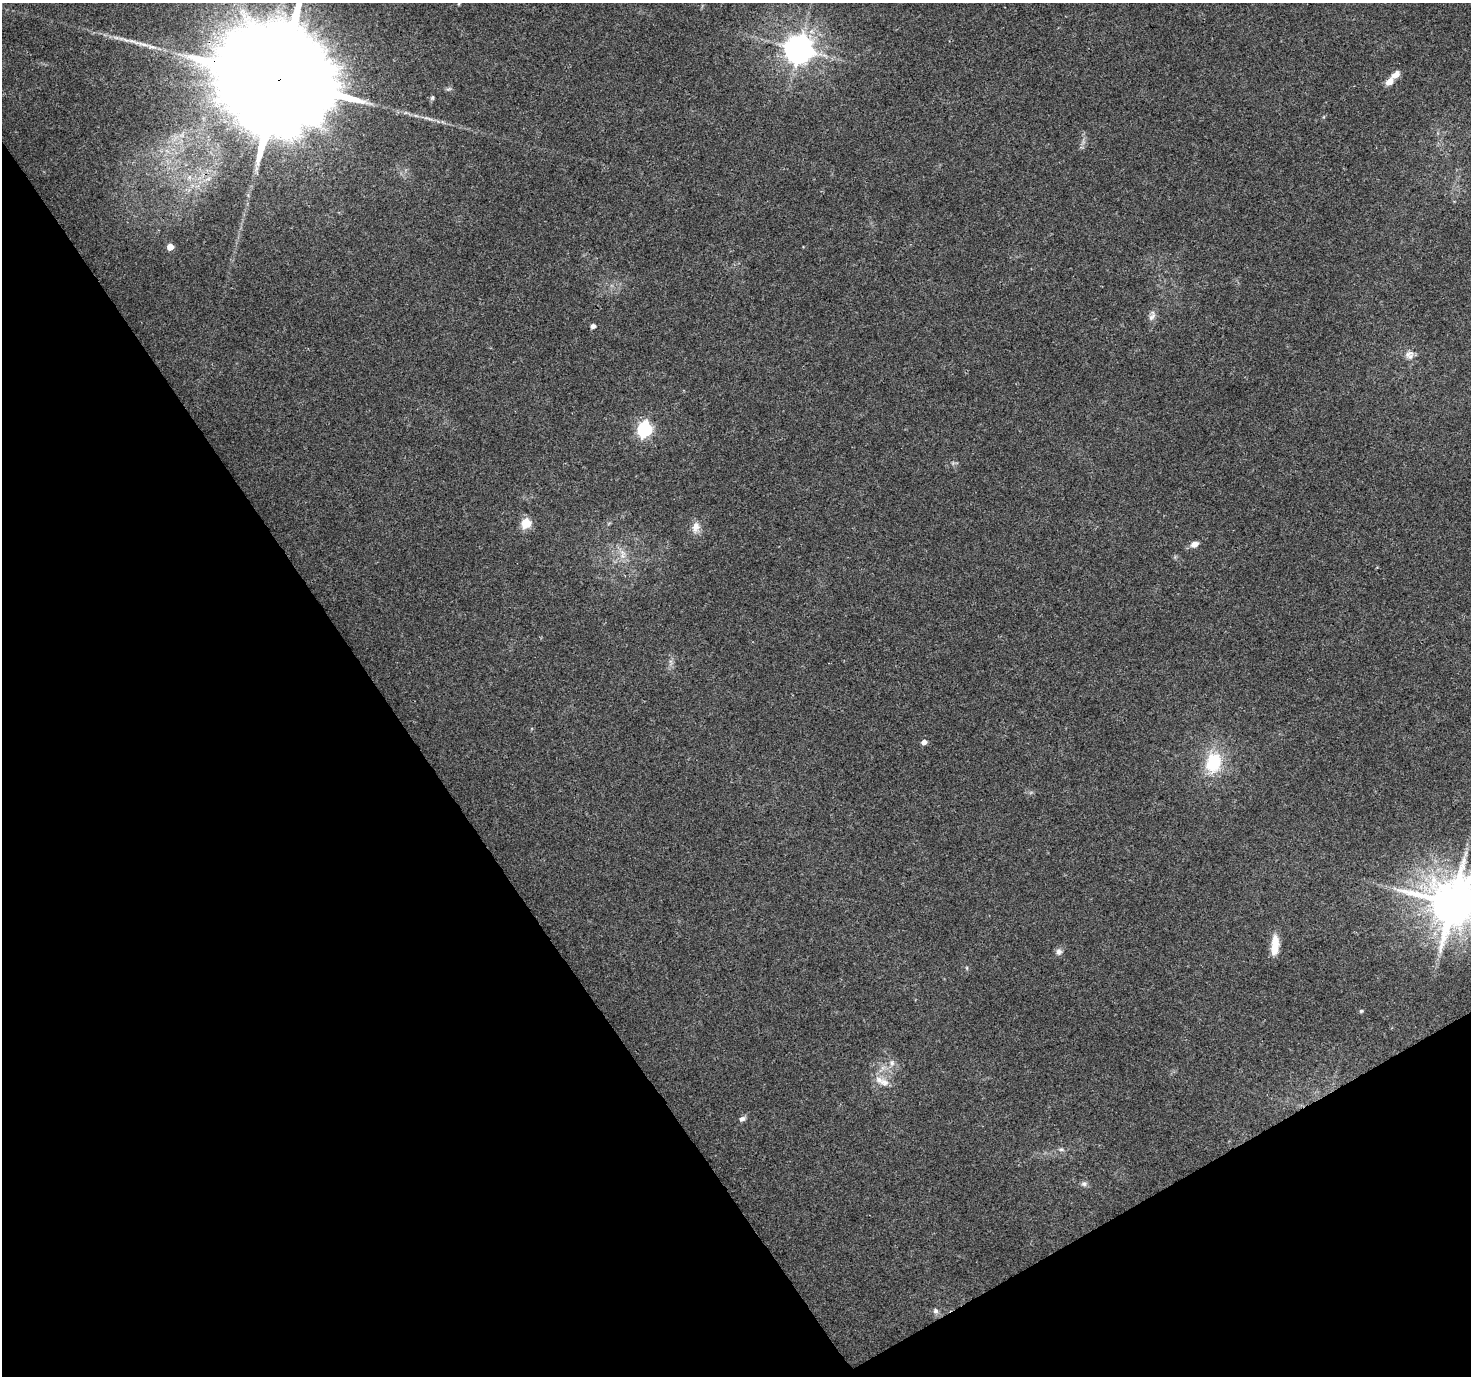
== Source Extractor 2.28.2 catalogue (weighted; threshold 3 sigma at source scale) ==
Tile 14 of 4 x 4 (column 2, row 4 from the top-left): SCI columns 1476-2944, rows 178-1551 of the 5881 x 5789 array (HDU 1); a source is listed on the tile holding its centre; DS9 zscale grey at full resolution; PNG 1473 x 1378 px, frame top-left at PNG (2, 3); no overlay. Shown black and unused: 32% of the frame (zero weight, under 3 of 4 exposures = <1% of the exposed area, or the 3 px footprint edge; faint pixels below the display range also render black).
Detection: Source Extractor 2.28.2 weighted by HDU 2 'WHT'; one run over the whole footprint, this tile lists its part. Background 0.0346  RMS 0.0036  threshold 0.0163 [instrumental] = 3 sigma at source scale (4.5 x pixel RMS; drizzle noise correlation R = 1.50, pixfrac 1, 0.0396/0.0396 arcsec/px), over >= 5 px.
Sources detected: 33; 1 long thin detection or spike segment (spike, bleed or trail) — not listed; the other 32 listed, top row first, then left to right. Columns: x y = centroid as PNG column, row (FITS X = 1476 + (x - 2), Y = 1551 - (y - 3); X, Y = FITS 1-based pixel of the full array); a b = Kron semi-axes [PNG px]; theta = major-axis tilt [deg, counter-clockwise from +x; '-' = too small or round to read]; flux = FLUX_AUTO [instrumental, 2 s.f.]
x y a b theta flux
459 3 5 4 - 0.38
799 49 8 8 - 580
1396 74 12 7 43 2.6
278 80 39 26 26 18000
1390 82 8 6 42 3.2
449 89 8 4 21 0.64
432 98 7 5 75 0.63
428 118 18 3 -11 1.7
189 177 6 5 - 1
208 179 7 4 18 0.88
170 247 5 5 - 6
1152 317 12 7 42 1.6
593 326 5 4 - 1.5
1409 355 13 12 - 2.6
644 429 7 6 - 80
526 523 5 5 - 20
696 527 14 9 80 3.1
1194 544 10 7 25 2
623 555 15 7 85 2.9
924 742 5 4 - 2.1
1213 762 22 16 77 17
1452 903 14 13 - 1900
1275 945 23 8 86 6.4
1059 952 9 8 - 1.4
967 968 6 3 -72 0.41
1361 1011 5 4 - 0.47
892 1063 9 7 -67 1.7
884 1082 14 11 -26 3.9
742 1119 9 6 21 1.3
1061 1149 6 4 0 0.66
1084 1184 8 7 - 1.1
935 1311 8 7 - 1.3
Overlapping masked pixels (flux is a lower limit): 1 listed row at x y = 278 80
Isophote crosses this tile's border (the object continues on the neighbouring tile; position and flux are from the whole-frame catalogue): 3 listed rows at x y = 459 3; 278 80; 1452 903